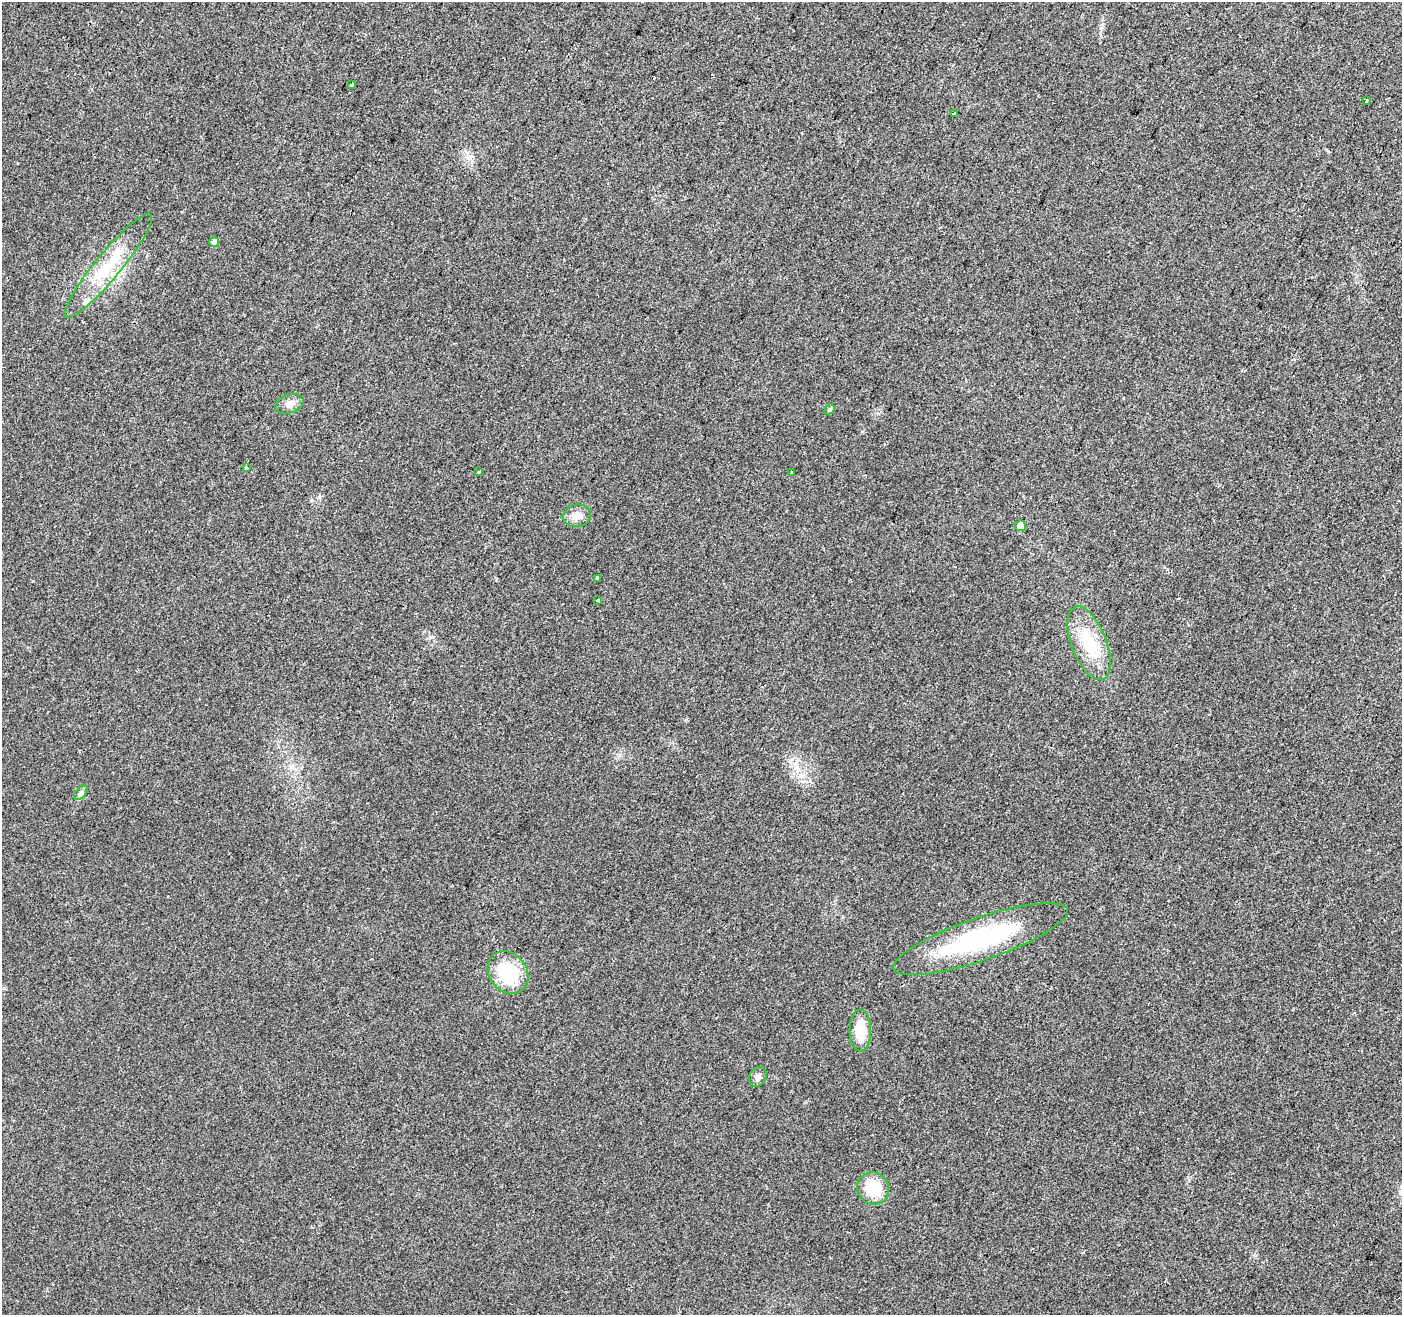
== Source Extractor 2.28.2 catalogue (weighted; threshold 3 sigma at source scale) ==
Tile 10 of 4 x 4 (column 2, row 3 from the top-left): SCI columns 1401-2800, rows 1521-2833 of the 5607 x 5732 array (HDU 1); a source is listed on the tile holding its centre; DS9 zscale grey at full resolution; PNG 1404 x 1317 px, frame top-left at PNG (2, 2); each listed source drawn as its Kron ellipse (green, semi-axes under 4 px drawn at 4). Shown black and unused: <1% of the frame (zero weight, under 2 of 3 exposures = <1% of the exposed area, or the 3 px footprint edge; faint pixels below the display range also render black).
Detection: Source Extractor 2.28.2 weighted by HDU 2 'WHT'; one run over the whole footprint, this tile lists its part. Background 0.0354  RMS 0.0068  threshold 0.0305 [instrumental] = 3 sigma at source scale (4.5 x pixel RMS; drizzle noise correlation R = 1.50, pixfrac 1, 0.0396/0.0396 arcsec/px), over >= 5 px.
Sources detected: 23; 1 inside a brighter object's white glare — neither listed nor drawn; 1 inside a brighter listed object's ellipse — not listed separately; the other 21 listed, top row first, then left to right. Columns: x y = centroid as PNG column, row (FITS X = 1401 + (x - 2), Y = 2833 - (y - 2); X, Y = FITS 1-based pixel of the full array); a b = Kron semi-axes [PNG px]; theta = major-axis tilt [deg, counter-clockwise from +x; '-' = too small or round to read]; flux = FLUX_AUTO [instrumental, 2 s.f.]
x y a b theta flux
352 85 4 3 - 2.8
1366 100 3 3 - 3.4
954 113 3 2 - 1.2
214 242 5 5 - 3.6
108 266 67 12 50 34
290 404 14 9 18 4.9
830 409 6 4 45 1.1
246 468 3 3 - 6.1
479 472 3 3 - 2.1
791 473 4 3 - 1.1
577 516 14 11 6 6.7
1020 526 5 5 - 7.6
597 578 3 3 - 1.5
597 600 3 3 - 1.6
1089 643 39 17 -69 31
81 792 8 5 47 1.8
981 939 92 21 19 96
508 973 23 18 -52 40
860 1030 21 11 -90 16
758 1077 10 8 61 3
873 1188 16 15 - 24
Unlisted compact peaks at least as high as the median listed source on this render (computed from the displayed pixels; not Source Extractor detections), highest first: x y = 801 775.